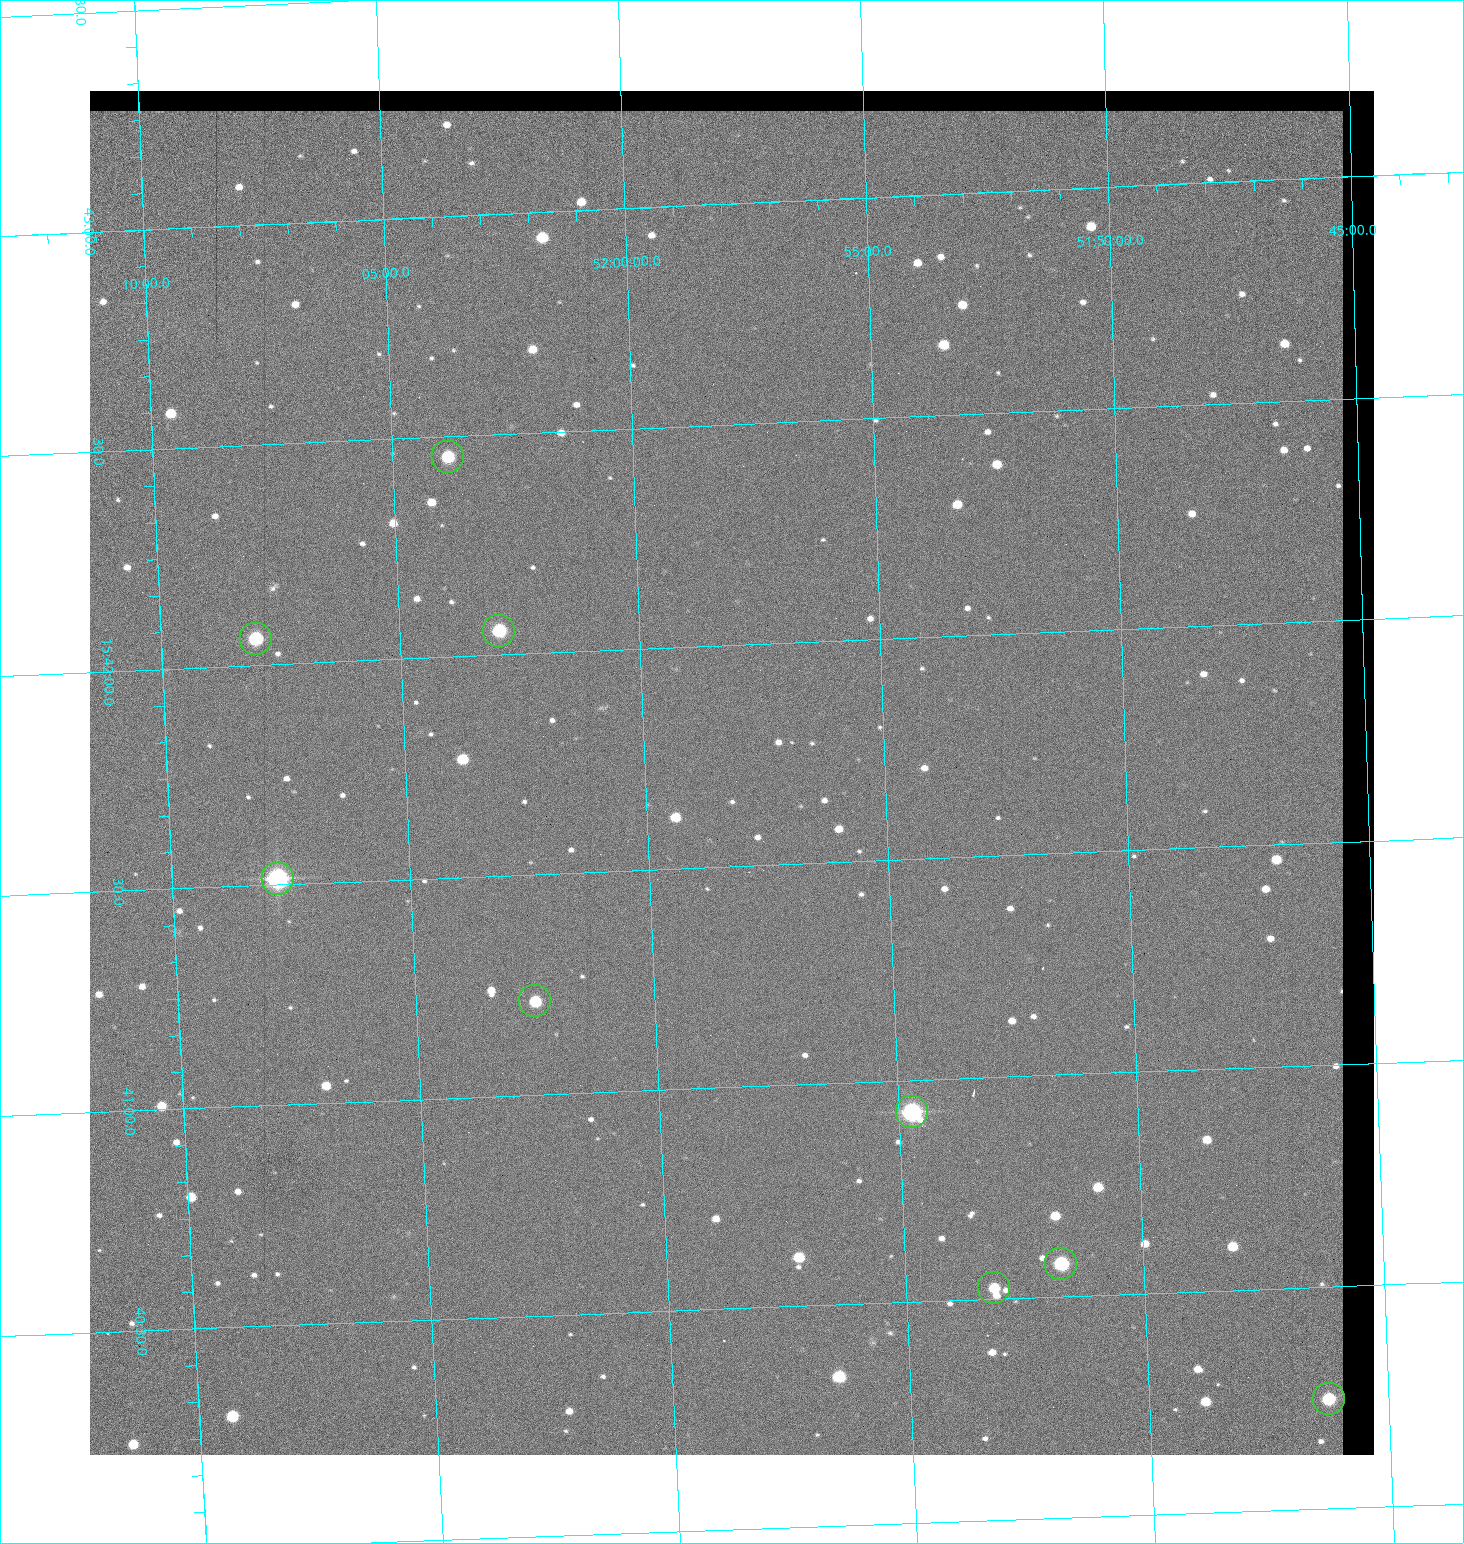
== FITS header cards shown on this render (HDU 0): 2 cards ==
NAXIS1  =                 1284 / length of data axis 1
NAXIS2  =                 1364 / length of data axis 2

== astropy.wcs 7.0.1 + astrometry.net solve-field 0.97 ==
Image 1284 x 1364 px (HDU 0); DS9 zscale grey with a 90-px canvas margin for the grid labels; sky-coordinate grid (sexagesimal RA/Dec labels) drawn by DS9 from the SOLVED WCS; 9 Tycho-2 reference stars matched to detected sources circled (green)
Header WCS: RA---TAN/DEC--TAN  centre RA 15:41:43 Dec +51:58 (235.43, +51.97 deg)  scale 1.26 arcsec/px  FOV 26.9' x 28.5'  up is +92 deg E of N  parity flipped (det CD > 0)
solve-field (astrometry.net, Tycho-2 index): VERIFIED the header's WCS against the Tycho-2 star catalogue (9 matches, 0 conflicts) and refined it, rather than solving blind
Solved WCS: RA---TAN-SIP/DEC--TAN-SIP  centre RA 15:41:43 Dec +51:58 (235.43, +51.97 deg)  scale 1.25 arcsec/px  FOV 26.8' x 28.5'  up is +92 deg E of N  parity flipped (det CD > 0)
The solver's refit moves the header's centre by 0.49 arcsec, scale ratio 0.9968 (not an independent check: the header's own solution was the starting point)
Tycho-2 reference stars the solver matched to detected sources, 9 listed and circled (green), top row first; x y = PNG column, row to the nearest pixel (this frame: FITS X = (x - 90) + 1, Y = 1364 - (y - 91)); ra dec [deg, ICRS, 3 dp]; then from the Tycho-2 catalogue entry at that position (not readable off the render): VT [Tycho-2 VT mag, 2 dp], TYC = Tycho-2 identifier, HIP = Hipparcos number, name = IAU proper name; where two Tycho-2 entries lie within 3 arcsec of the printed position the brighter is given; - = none
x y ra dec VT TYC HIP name
448 457 235.614 +52.064 11.61 3489-1132-1 - -
499 631 235.514 +52.049 11.19 3489-1407-1 - -
256 639 235.515 +52.133 11.12 3489-1380-1 - -
278 879 235.378 +52.130 9.31 3489-1322-1 76850 -
535 1001 235.303 +52.042 11.52 3489-958-1 - -
912 1112 235.232 +51.912 9.59 3489-824-1 - -
1061 1264 235.143 +51.862 10.97 3489-1016-1 - -
994 1288 235.131 +51.886 12.29 3489-908-1 - -
1329 1399 235.062 +51.771 11.53 3489-1453-1 - -